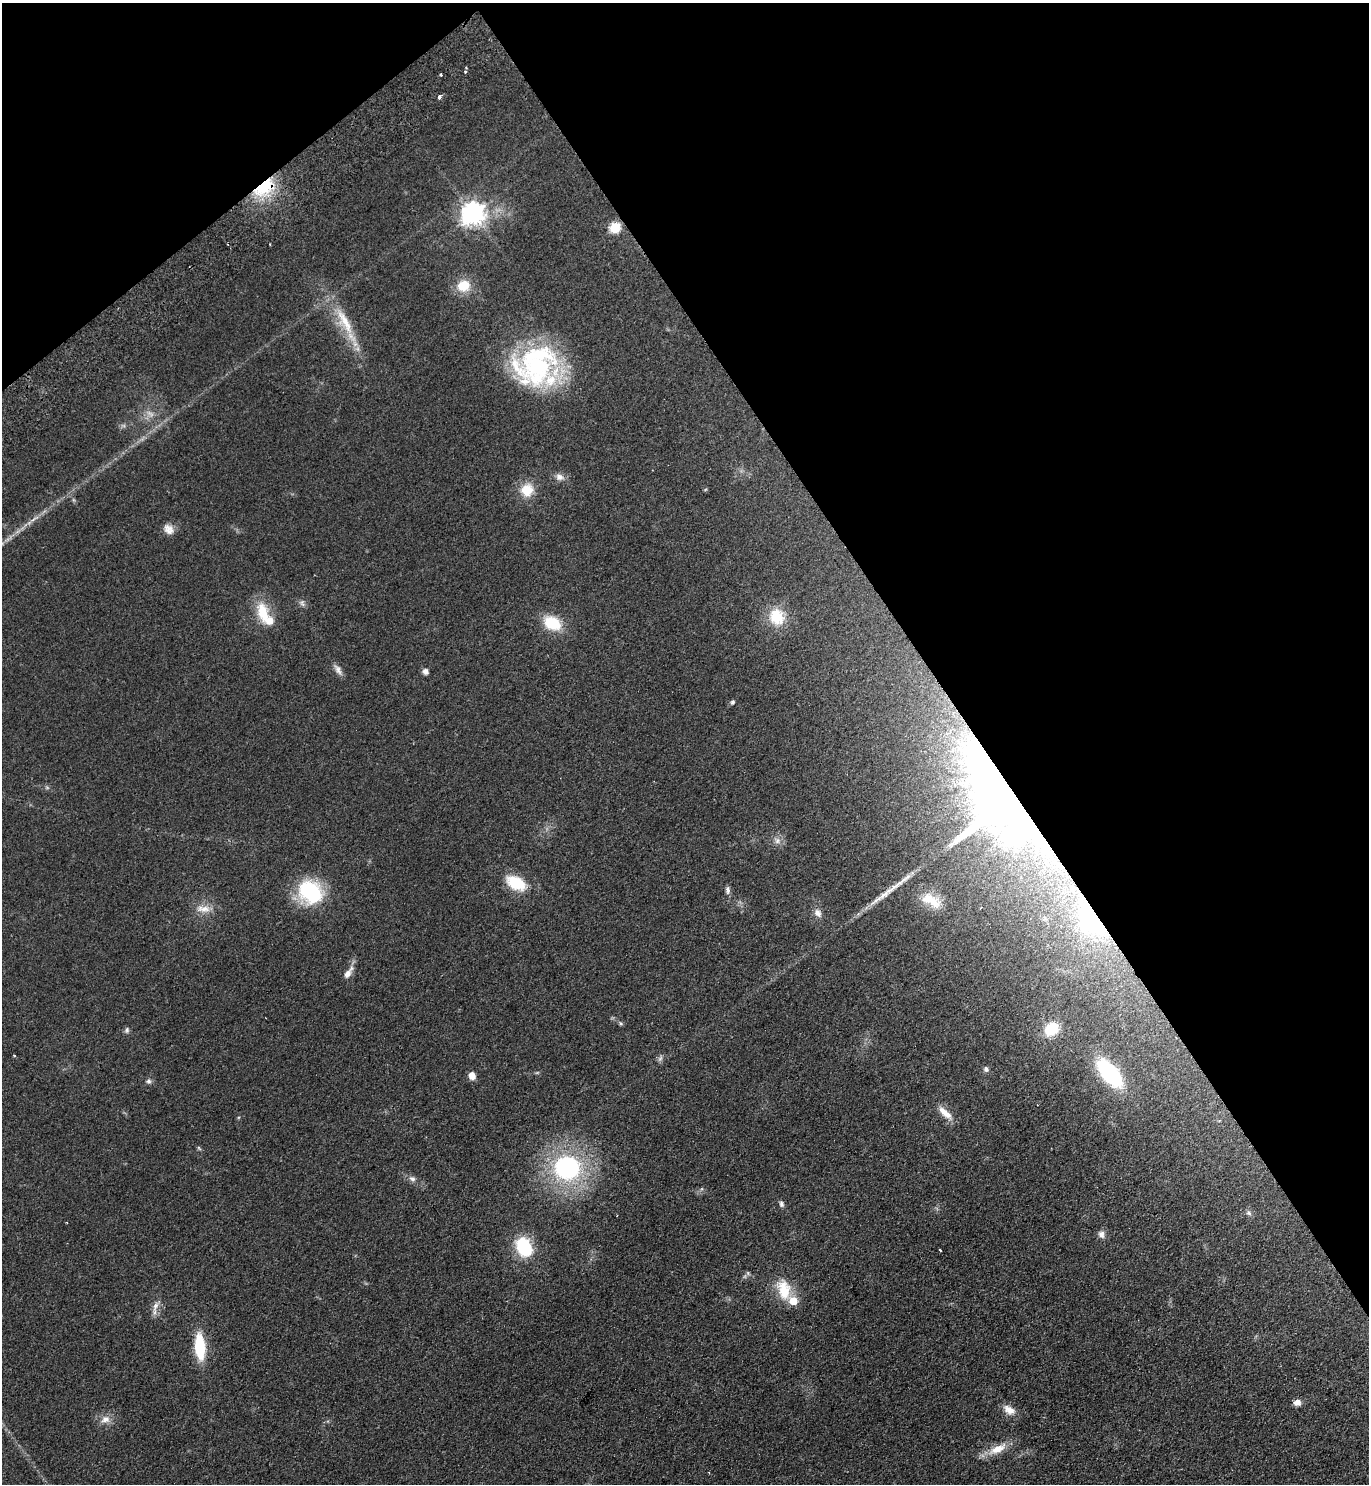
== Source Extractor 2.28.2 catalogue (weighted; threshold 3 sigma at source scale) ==
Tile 3 of 4 x 4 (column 3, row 1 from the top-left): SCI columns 2930-4296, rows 4496-5977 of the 5999 x 6026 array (HDU 1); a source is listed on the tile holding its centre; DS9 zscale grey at full resolution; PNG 1371 x 1486 px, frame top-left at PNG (2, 3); no overlay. Shown black and unused: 34% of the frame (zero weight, under 2 of 3 exposures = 3% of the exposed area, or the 3 px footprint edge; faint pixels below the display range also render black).
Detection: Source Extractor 2.28.2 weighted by HDU 2 'WHT'; one run over the whole footprint, this tile lists its part. Background 0.0854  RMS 0.0096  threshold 0.0433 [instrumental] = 3 sigma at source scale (4.5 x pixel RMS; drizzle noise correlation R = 1.50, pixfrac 1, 0.05/0.05 arcsec/px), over >= 5 px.
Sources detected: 63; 2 too faint to see at this stretch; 1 inside a brighter object's white glare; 1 cosmic-ray / hot-pixel residue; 1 long thin detection or spike segment (spike, bleed or trail) — not listed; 3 inside a brighter listed object's ellipse — not listed separately; the other 55 listed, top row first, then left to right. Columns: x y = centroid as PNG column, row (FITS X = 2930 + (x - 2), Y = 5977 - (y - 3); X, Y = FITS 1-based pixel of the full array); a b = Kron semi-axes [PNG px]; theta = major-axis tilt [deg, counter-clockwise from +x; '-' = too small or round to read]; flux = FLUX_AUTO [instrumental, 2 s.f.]
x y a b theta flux
466 71 4 4 - 1.5
440 74 3 3 - 1
439 97 4 3 - 8.4
264 187 24 14 33 51
473 214 8 7 - 740
615 227 6 5 - 67
464 286 15 13 9 19
345 322 46 13 -62 33
537 364 55 49 53 160
559 477 12 9 -15 5.5
527 490 15 14 - 19
34 519 17 3 33 4.8
169 529 15 11 -47 7.2
302 603 10 6 -70 2.9
263 613 30 16 -78 25
777 617 23 19 -65 26
552 623 19 13 -27 31
338 670 16 7 -62 4.9
425 671 7 6 - 3.6
732 702 5 4 - 2
1003 806 84 57 -54 830
777 841 9 8 - 4.7
516 883 28 16 -29 28
728 890 10 5 -83 3
310 892 23 19 -39 83
931 900 30 13 -29 20
981 907 3 2 - 0.74
204 909 19 10 5 10
818 913 12 8 -55 5.3
1093 919 29 16 -54 110
347 974 13 8 56 6
621 1023 6 5 - 1.5
1052 1029 12 9 36 35
127 1030 8 6 73 2.3
14 1055 3 3 - 0.8
986 1069 7 6 - 2.7
1110 1073 29 14 -49 93
472 1076 8 7 - 6.8
149 1081 7 6 - 2.3
945 1113 21 8 -42 9.8
567 1168 28 25 -6 130
412 1179 11 7 -24 3.9
781 1204 8 6 -75 2.5
1249 1213 8 6 -45 2.7
1101 1234 10 8 -73 4.4
524 1247 17 12 -65 59
940 1250 3 2 - 1.7
748 1273 6 4 -72 1.4
784 1289 29 17 -76 26
155 1306 14 7 66 6.1
200 1346 24 10 -85 45
1297 1402 8 7 - 5.7
1009 1410 17 10 -33 8.7
105 1419 14 10 13 7.8
997 1449 28 10 27 16
Overlapping masked pixels (flux is a lower limit): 3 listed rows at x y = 264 187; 1003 806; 1093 919